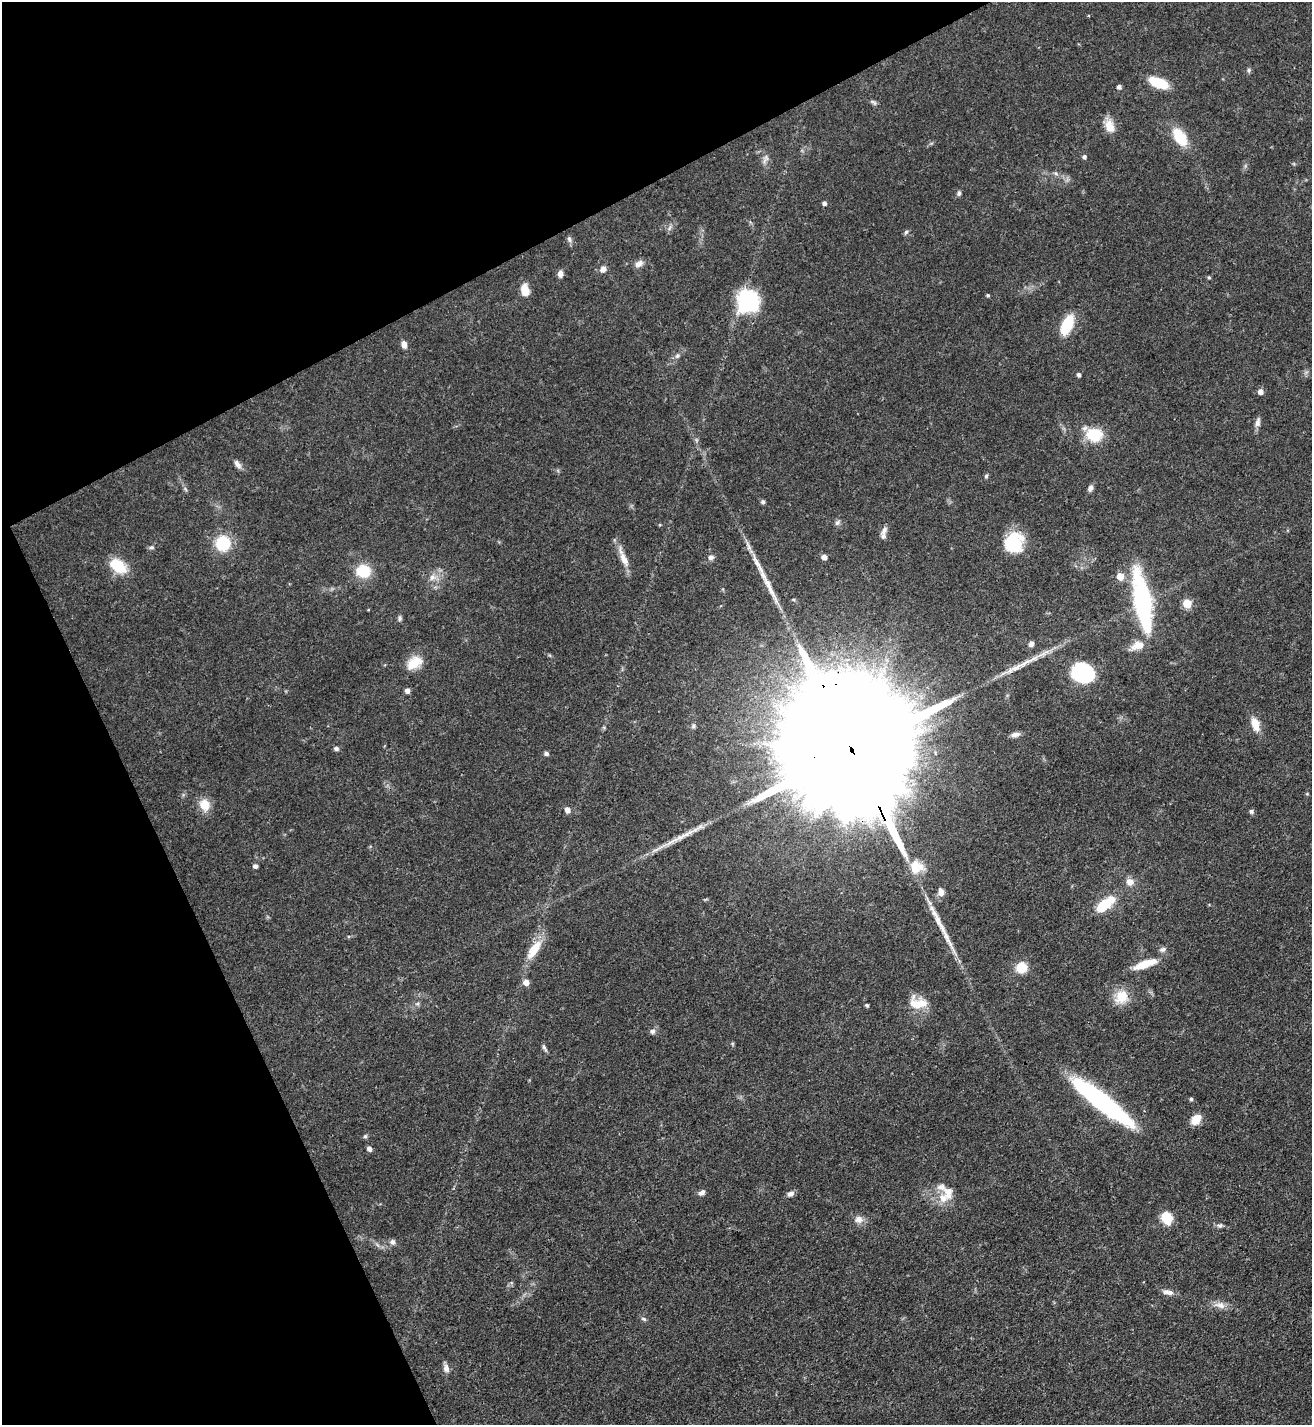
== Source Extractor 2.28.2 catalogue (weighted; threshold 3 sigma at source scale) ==
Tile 5 of 4 x 4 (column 1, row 2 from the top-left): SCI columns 157-1466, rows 2851-4273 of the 5688 x 5698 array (HDU 1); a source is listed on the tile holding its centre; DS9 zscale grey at full resolution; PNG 1314 x 1427 px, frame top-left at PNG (2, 2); no overlay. Shown black and unused: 25% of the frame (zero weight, under 3 of 4 exposures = <1% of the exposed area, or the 3 px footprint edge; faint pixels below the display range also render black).
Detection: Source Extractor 2.28.2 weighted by HDU 2 'WHT'; one run over the whole footprint, this tile lists its part. Background 0.0609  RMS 0.0039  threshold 0.0177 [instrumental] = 3 sigma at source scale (4.5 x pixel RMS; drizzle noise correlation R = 1.50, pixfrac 1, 0.05/0.05 arcsec/px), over >= 5 px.
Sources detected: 98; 1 inside a brighter object's white glare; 2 long thin detections or spike segments (spike, bleed or trail) — not listed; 3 inside a brighter listed object's ellipse — not listed separately; the other 92 listed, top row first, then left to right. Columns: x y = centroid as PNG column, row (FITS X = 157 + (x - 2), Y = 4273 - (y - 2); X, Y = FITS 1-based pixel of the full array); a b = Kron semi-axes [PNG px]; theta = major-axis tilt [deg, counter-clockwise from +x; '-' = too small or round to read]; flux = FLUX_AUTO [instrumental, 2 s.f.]
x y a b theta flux
1249 70 6 5 - 0.69
1158 83 18 8 -21 13
1119 87 5 4 - 1.2
873 102 10 4 -33 0.79
1110 126 18 10 -75 4.8
1180 137 19 10 -56 13
1084 157 5 4 - 0.99
959 193 7 5 72 0.86
824 203 5 4 - 1.1
906 232 6 5 - 0.78
569 239 8 6 -70 1.1
638 264 11 8 35 2
603 269 7 6 - 2.3
560 274 8 6 86 1.7
1209 277 5 4 - 0.48
525 290 13 8 -77 4.6
988 295 4 4 - 0.59
749 301 23 21 74 32
1067 325 19 9 66 15
404 344 9 6 -75 1.9
677 356 8 7 - 1.1
1079 375 4 4 - 1.1
1260 392 5 5 - 2.3
1258 422 11 6 77 1.8
1094 435 13 11 0 14
237 464 12 6 -53 1.8
986 476 5 5 - 0.64
1090 488 8 5 64 1.4
763 502 5 5 - 0.95
837 523 8 6 72 1
884 530 12 7 61 2.1
223 543 12 12 - 17
1014 543 22 20 70 16
151 547 7 5 2 0.82
711 557 7 6 - 1.5
824 557 5 5 - 2.2
623 558 31 8 -68 4.5
118 566 19 12 -38 11
363 571 11 10 - 13
1120 576 5 5 - 6.9
432 577 9 8 - 2.1
1143 601 64 16 -80 52
1187 603 5 5 - 13
400 618 7 5 -89 0.79
1031 644 6 5 - 1.5
1138 645 16 10 18 4.8
414 663 20 13 38 6.9
1017 667 27 5 31 4.5
1083 673 17 14 -16 39
407 691 5 4 - 1.8
1255 724 17 9 -73 4.9
693 726 6 5 - 0.73
1015 734 12 6 8 1.6
336 748 6 5 - 0.98
851 749 95 25 -65 42000
546 753 5 4 - 1.2
204 805 14 12 -64 5.6
567 810 7 6 - 1.8
1251 811 6 5 - 0.83
683 836 39 6 26 6.4
255 866 4 4 - 1.4
916 867 19 18 - 7.2
1130 882 10 9 - 2.7
941 892 11 7 -82 2.3
1104 906 18 10 43 11
534 949 28 10 56 7.6
1163 949 8 6 31 1.1
1145 964 26 9 21 8.2
1021 967 12 12 - 6.1
526 982 6 5 - 2.8
1121 996 16 14 53 8.2
417 1004 6 4 19 0.66
918 1004 26 11 3 7.1
867 1005 4 3 - 0.78
652 1031 7 6 - 1.2
544 1048 10 4 -60 0.92
1191 1099 4 4 - 0.64
1100 1101 64 12 -37 80
1196 1119 14 10 50 4.4
365 1136 6 5 - 0.65
369 1149 5 4 - 1.8
702 1192 8 6 28 1.3
790 1194 8 6 22 1.6
943 1198 13 12 - 4.9
1167 1218 12 9 -61 9
859 1219 10 9 - 2.6
1220 1226 8 5 -6 0.97
392 1242 7 7 - 1.2
1169 1293 12 7 -5 2.1
1220 1305 16 8 -9 2.9
644 1319 7 5 -20 0.78
446 1368 10 7 -86 2
Overlapping masked pixels (flux is a lower limit): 1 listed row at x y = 851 749